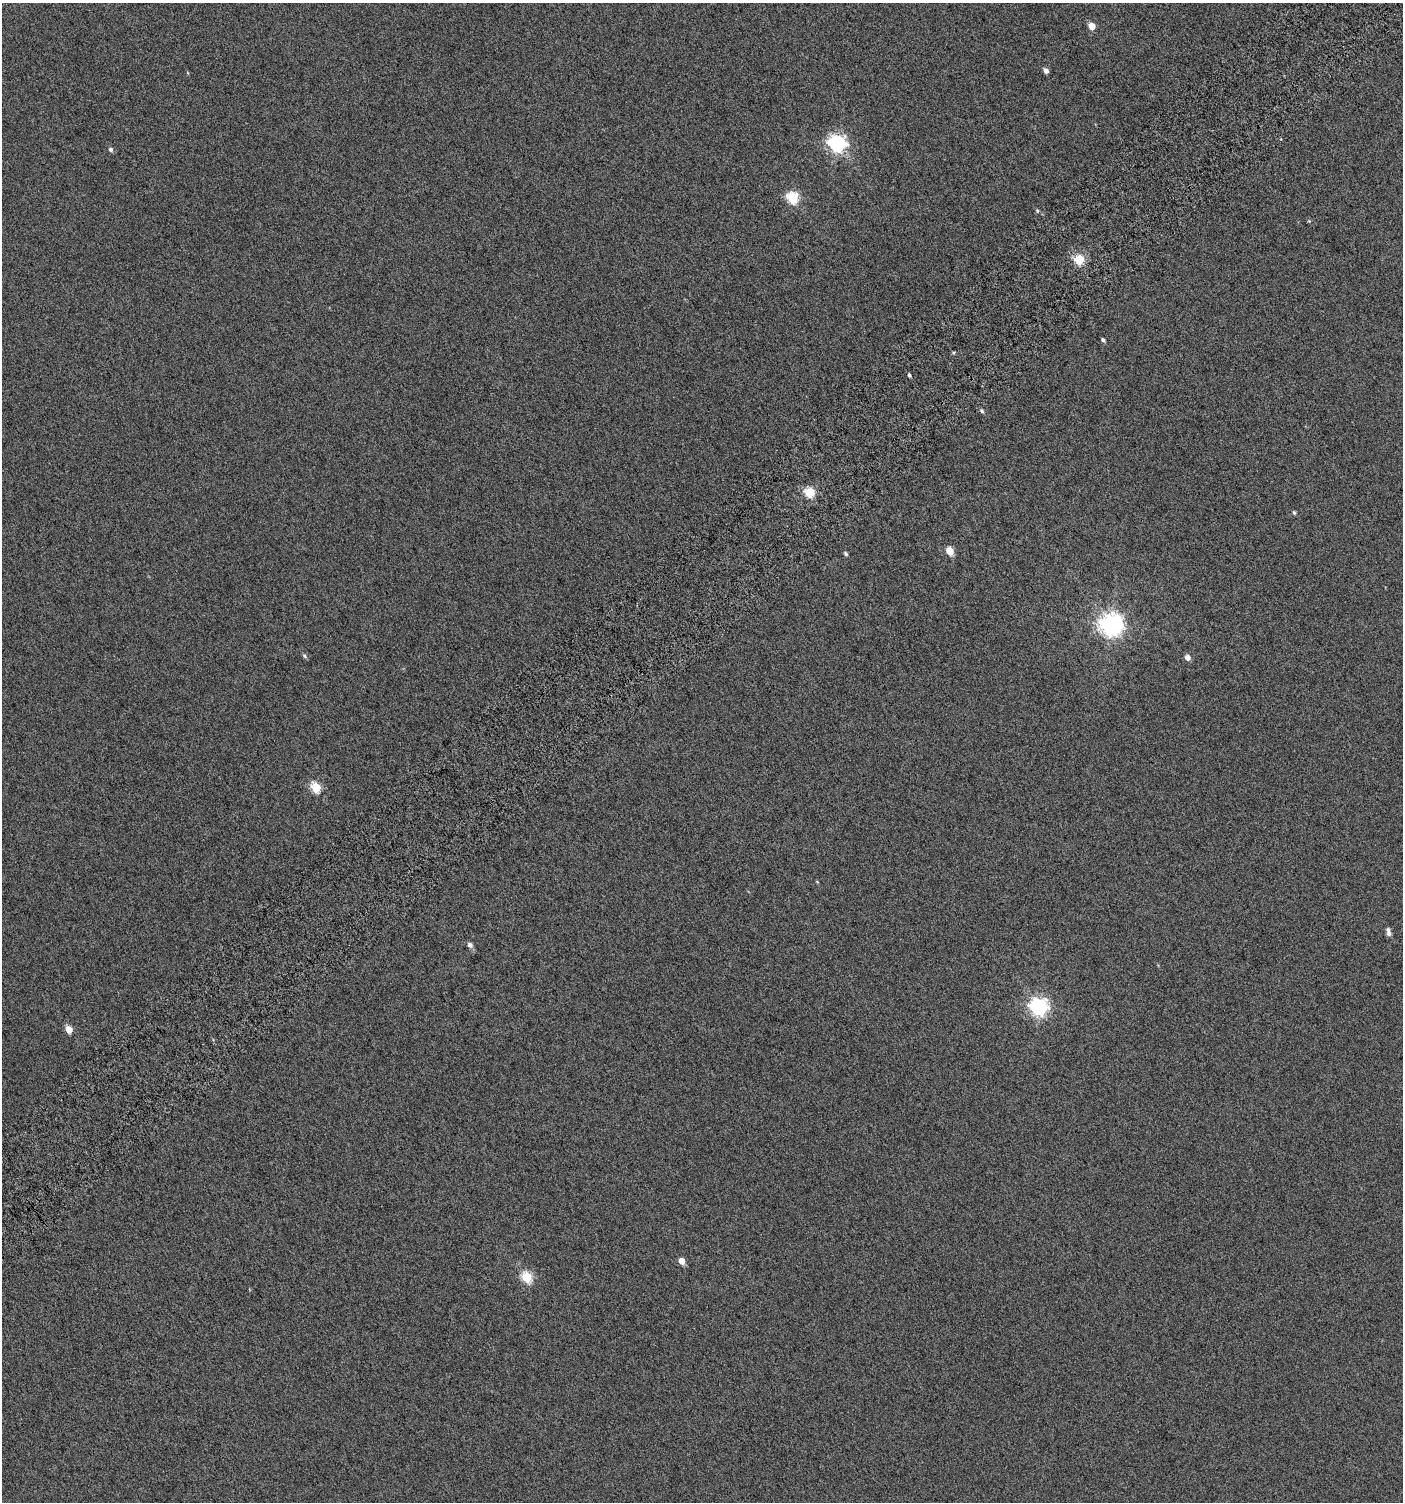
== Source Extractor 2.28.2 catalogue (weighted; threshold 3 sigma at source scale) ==
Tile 10 of 4 x 4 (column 2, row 3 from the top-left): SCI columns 1638-3038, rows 1528-3027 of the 6008 x 6064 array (HDU 1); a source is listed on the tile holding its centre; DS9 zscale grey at full resolution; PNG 1405 x 1504 px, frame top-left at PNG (2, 3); no overlay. Shown black and unused: <1% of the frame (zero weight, under 4 of 8 exposures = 2% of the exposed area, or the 3 px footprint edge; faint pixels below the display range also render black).
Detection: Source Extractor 2.28.2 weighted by HDU 2 'WHT'; one run over the whole footprint, this tile lists its part. Background -0.0786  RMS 0.26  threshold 1.07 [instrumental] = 3 sigma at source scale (4.09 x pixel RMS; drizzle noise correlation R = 1.36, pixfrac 0.8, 0.0396/0.0396 arcsec/px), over >= 5 px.
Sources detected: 25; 1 inside a brighter listed object's ellipse — not listed separately; the other 24 listed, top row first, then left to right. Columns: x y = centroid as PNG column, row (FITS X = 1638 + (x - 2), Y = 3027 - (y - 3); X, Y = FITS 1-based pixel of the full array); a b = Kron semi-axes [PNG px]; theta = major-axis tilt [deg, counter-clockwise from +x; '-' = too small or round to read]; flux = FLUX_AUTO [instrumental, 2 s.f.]
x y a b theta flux
1091 26 5 5 - 310
1046 71 5 4 - 100
837 143 7 7 - 8200
110 149 6 5 - 58
792 198 6 5 - 2200
1037 211 5 4 - 30
1079 260 5 5 - 1500
1103 340 4 3 - 53
909 375 4 3 - 38
982 411 5 4 - 46
809 492 5 5 - 1600
1294 513 5 4 - 39
950 551 5 5 - 570
846 554 5 4 - 45
1111 624 8 8 - 18000
304 656 6 5 - 46
1187 657 5 5 - 140
316 787 6 5 - 1400
1389 933 7 6 - 79
470 945 6 6 - 86
1039 1007 7 7 - 9200
69 1029 5 4 - 370
682 1261 5 5 - 280
527 1277 6 5 - 1600